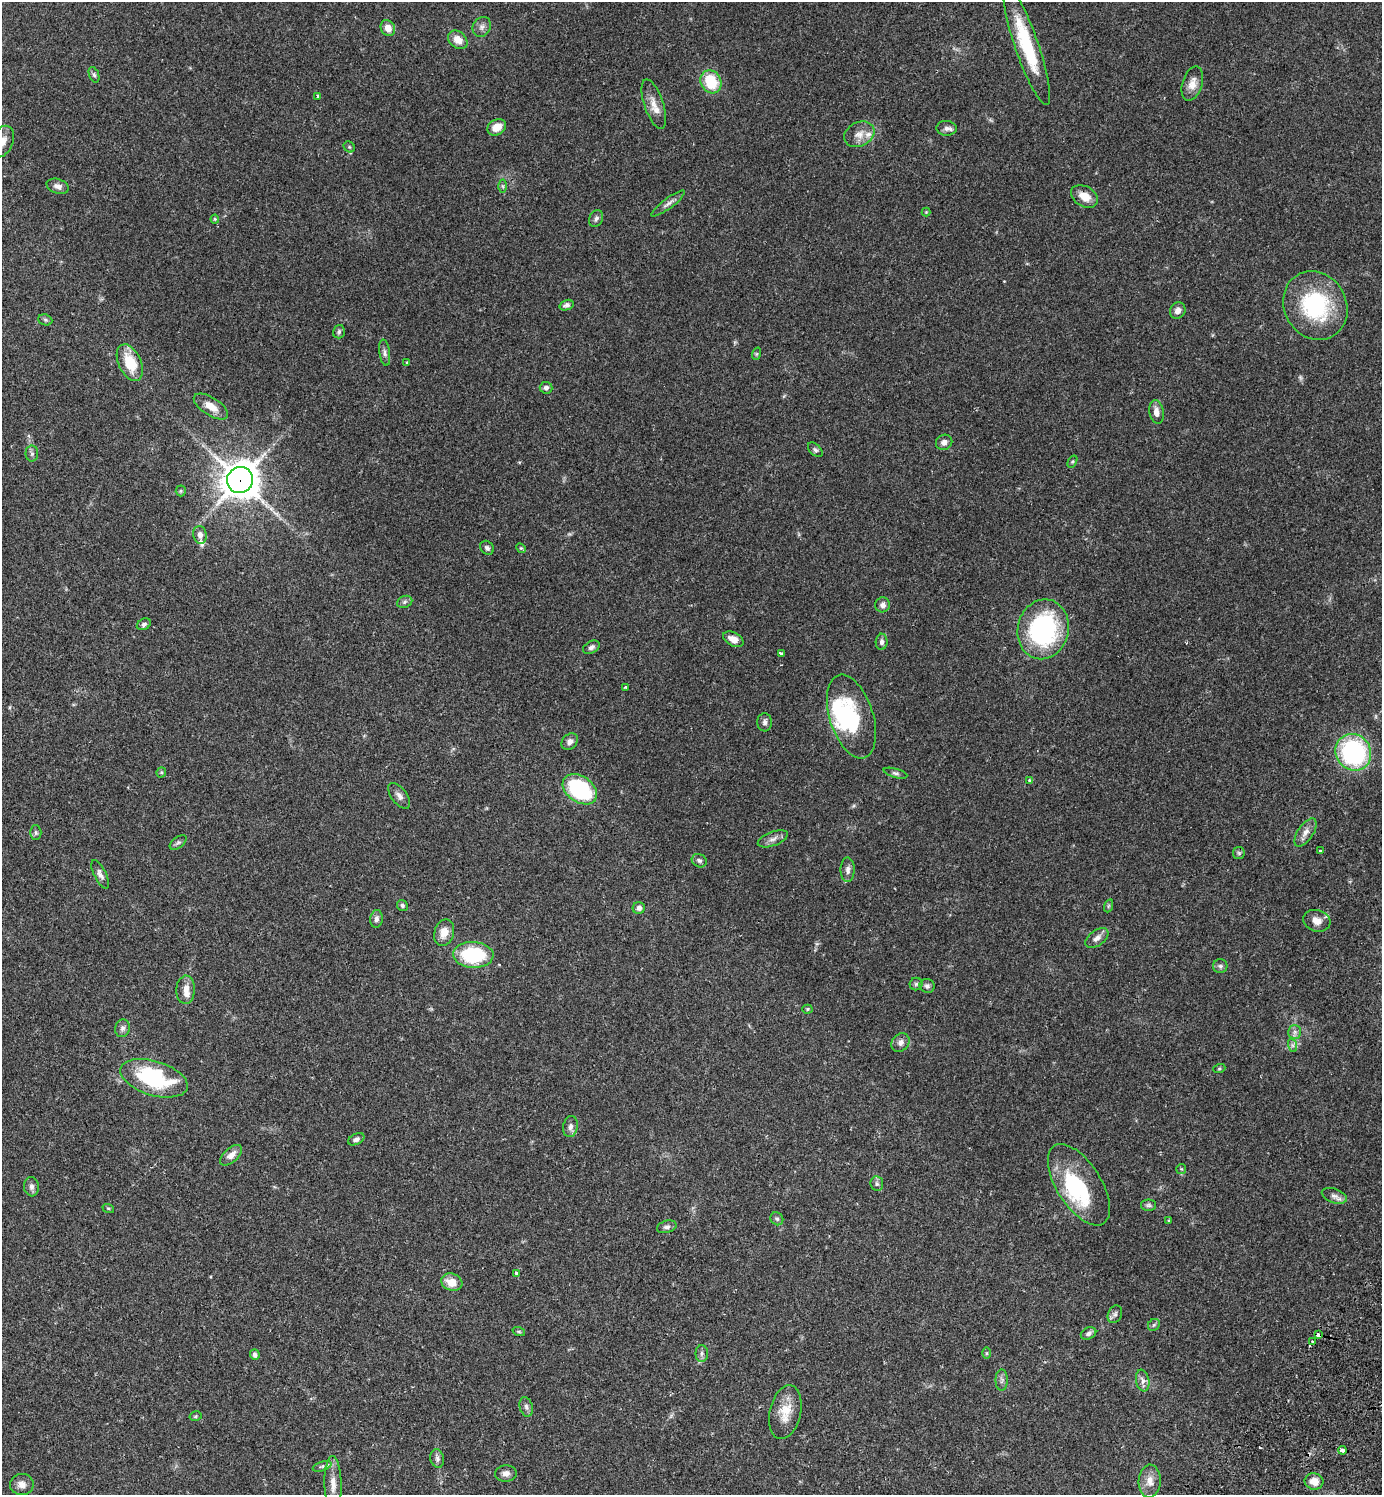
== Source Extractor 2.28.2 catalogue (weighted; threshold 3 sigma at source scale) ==
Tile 6 of 4 x 4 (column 2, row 2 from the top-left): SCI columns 1725-3104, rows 3031-4523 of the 6070 x 6063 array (HDU 1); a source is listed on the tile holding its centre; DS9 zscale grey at full resolution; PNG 1384 x 1497 px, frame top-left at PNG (2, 2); each listed source drawn as its Kron ellipse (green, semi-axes under 4 px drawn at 4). Shown black and unused: <1% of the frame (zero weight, under 2 of 3 exposures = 3% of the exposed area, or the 3 px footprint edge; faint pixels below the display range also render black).
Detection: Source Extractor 2.28.2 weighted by HDU 2 'WHT'; one run over the whole footprint, this tile lists its part. Background 0.074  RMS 0.0053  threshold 0.0237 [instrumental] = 3 sigma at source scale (4.5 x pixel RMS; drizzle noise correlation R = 1.50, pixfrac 1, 0.05/0.05 arcsec/px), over >= 5 px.
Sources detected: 135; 3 inside a brighter object's white glare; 2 cosmic-ray / hot-pixel residue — neither listed nor drawn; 5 inside a brighter listed object's ellipse — not listed separately; the other 125 listed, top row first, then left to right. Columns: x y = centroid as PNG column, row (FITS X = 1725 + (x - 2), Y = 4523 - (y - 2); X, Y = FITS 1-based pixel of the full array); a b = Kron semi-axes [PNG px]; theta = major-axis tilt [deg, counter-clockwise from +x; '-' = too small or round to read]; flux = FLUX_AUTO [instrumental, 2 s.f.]
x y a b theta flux
482 27 10 8 58 2.3
388 28 8 7 - 4.3
458 40 11 8 -38 5.3
1027 46 62 12 -71 32
94 75 8 5 -68 0.95
711 82 12 10 -63 18
1192 84 18 10 73 4.9
317 96 3 3 - 0.81
654 104 26 9 -72 5.6
497 127 10 7 29 6.1
946 128 10 7 -5 2.2
859 134 16 12 27 5.2
2 141 16 11 65 4.9
349 147 6 5 - 0.76
58 186 11 7 -18 2.4
503 186 6 4 -89 0.78
1084 196 14 10 -30 5.9
668 203 20 5 37 2.4
926 212 4 4 - 0.5
596 218 9 6 65 1.6
215 219 4 4 - 0.58
567 305 7 5 17 1.7
1315 306 35 31 -59 47
1178 310 8 7 - 2.6
45 320 7 5 -21 0.9
339 332 7 6 - 1.1
385 353 13 5 -82 1.9
756 354 6 4 71 0.59
130 363 19 11 -65 14
407 363 4 3 - 0.59
546 388 6 6 - 1.7
211 407 19 9 -33 6.4
1156 412 12 7 -79 3.3
944 442 8 7 - 2.3
815 450 9 5 -44 1.2
32 454 8 6 -90 1.3
1072 462 6 4 58 0.69
240 480 13 13 - 1100
181 491 5 5 - 0.7
200 535 9 6 -78 2.5
487 548 7 6 - 1.4
521 548 5 4 - 0.57
405 602 8 6 22 1.2
883 605 7 7 - 2.2
144 624 7 5 28 1.4
1043 629 30 25 76 73
733 639 11 6 -29 4.6
882 642 8 6 88 1.8
591 647 9 6 30 1.5
781 654 3 3 - 2.3
625 687 3 2 - 0.6
851 717 43 22 -72 36
765 722 9 7 90 1.7
570 742 9 7 47 2.4
1353 752 19 17 -54 71
161 772 5 4 - 0.63
895 773 12 4 -16 1.3
1030 781 3 3 - 1.9
580 789 19 13 -35 54
399 796 15 7 -53 2.6
36 833 7 5 -89 0.98
1305 833 16 7 56 3.5
773 839 16 7 20 2.7
178 842 10 5 38 1.1
1320 851 3 3 - 0.94
1239 853 6 6 - 1
699 861 8 6 -27 1.3
848 870 12 7 89 2.4
100 874 15 6 -64 2.3
402 906 6 5 - 1.1
1108 906 6 4 71 0.74
639 908 6 6 - 2
376 919 9 6 83 1.9
1317 921 14 10 -17 4.2
444 933 13 9 73 5.4
1097 938 13 7 37 3
473 955 20 13 -3 37
1220 966 7 7 - 1.4
916 984 6 6 - 1.1
927 986 7 7 - 1.5
186 990 14 9 87 4.6
807 1009 5 4 - 0.65
122 1028 9 7 73 1.7
1295 1032 7 6 - 1.6
900 1043 10 8 48 2.7
1292 1045 7 4 -71 1.1
1219 1069 6 4 19 0.64
154 1078 35 17 -17 47
570 1127 10 7 80 2.2
356 1139 9 5 27 1.5
231 1155 13 7 42 3.7
1181 1169 5 5 - 0.58
877 1184 7 6 - 1.3
1079 1185 46 22 -58 41
31 1187 10 7 -85 2
1334 1196 13 7 -19 2.5
1149 1205 7 5 0 1.1
108 1208 6 3 -18 0.56
777 1219 7 6 - 1.1
1169 1220 4 3 - 0.59
667 1227 10 6 15 1.6
516 1273 4 3 - 1.5
452 1282 11 8 -19 6.8
1115 1314 9 7 64 1.6
1154 1325 7 5 45 0.91
519 1332 6 4 -19 0.67
1089 1333 8 6 24 1.8
1318 1335 4 3 - 4.1
1312 1341 3 3 - 1.6
702 1353 8 6 90 1.5
987 1353 6 4 -90 0.66
255 1355 5 5 - 1.6
1002 1380 10 6 90 1.7
1143 1380 11 6 -80 2.3
526 1407 10 6 -74 1.7
785 1412 27 15 77 10
196 1416 6 5 - 0.75
1342 1450 4 3 - 2.4
437 1459 9 6 -77 1.7
322 1466 10 4 18 1.3
506 1473 11 8 3 2.4
1150 1481 16 11 87 5.1
1314 1481 9 8 - 4.7
22 1484 12 10 2 3.4
333 1484 28 8 -89 6.4
Overlapping masked pixels (flux is a lower limit): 3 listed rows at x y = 240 480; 1318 1335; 1342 1450
Isophote crosses this tile's border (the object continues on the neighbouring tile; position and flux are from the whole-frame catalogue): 1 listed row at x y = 2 141